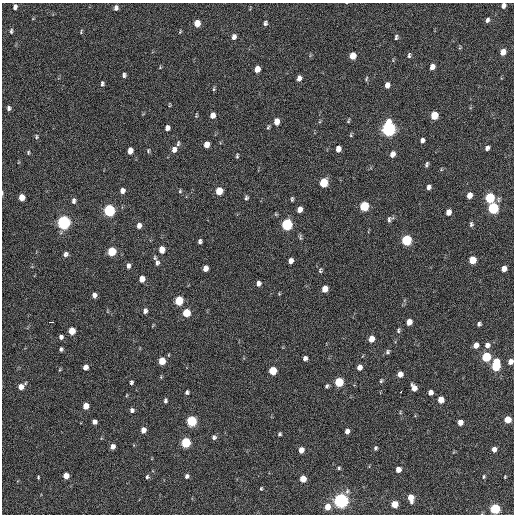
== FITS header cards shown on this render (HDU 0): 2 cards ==
NAXIS1  =                  512 / Axis length
NAXIS2  =                  512 / Axis length

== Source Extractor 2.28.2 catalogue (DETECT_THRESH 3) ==
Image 512 x 512 px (HDU 0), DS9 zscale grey, 1 PNG px = 1 image px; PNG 516 x 516 px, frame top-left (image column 1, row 512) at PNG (2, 3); no overlay
Background 213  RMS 14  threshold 43.2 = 3 sigma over >= 5 px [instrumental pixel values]
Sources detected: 153; all 153 listed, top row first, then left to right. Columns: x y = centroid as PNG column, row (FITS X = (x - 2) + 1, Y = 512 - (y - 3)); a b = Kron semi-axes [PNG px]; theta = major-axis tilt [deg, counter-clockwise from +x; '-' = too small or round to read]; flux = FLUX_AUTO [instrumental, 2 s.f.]
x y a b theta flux
503 6 6 4 62 3400
15 7 6 4 78 3300
116 8 6 5 - 3000
487 20 6 4 65 2500
197 23 6 5 - 11000
265 23 5 4 - 2200
11 31 6 4 83 1800
81 32 6 3 70 1000
180 32 5 3 - 910
234 37 7 5 72 3700
396 37 6 3 85 1900
503 52 6 5 - 8500
409 55 6 4 78 1900
353 56 6 5 - 14000
432 67 6 4 65 6100
257 69 6 5 - 9500
124 75 5 4 - 2400
299 78 6 4 71 4500
366 79 7 4 72 1300
102 84 6 4 87 1900
387 85 6 5 - 5300
214 89 7 3 82 1300
170 105 5 3 - 880
9 108 5 4 - 2500
196 115 5 3 - 1100
213 115 6 5 - 5500
434 115 6 5 - 23000
276 121 6 5 - 8300
348 121 6 4 62 1200
268 127 7 4 66 1400
167 128 5 4 - 4200
388 129 7 6 - 300000
351 135 6 3 83 1100
36 137 6 5 - 1500
422 140 5 4 - 3100
178 143 8 4 82 1800
206 144 6 5 - 8900
487 148 5 4 - 3200
174 149 7 5 77 4900
338 149 6 4 72 6200
130 151 6 4 79 7600
148 151 6 4 89 1300
28 152 5 4 - 1100
392 154 7 5 64 5200
237 156 5 3 - 1300
427 164 5 3 - 1900
323 183 6 5 - 32000
429 187 5 4 - 3000
122 191 6 5 - 4400
180 191 5 4 - 1200
219 191 6 5 - 19000
2 193 5 2 - 990
469 195 6 4 64 8000
22 197 5 5 - 10000
246 198 6 4 84 1800
490 198 6 5 - 59000
292 199 6 3 83 1400
73 201 7 5 87 2600
364 206 6 5 - 50000
493 208 6 6 - 80000
300 209 6 4 70 5600
109 210 6 5 - 130000
448 212 6 4 75 7100
389 219 8 5 37 2800
64 222 6 6 - 210000
287 224 6 5 - 93000
471 224 6 5 - 2000
139 226 6 5 - 4600
300 237 8 4 86 1700
407 240 6 5 - 72000
200 241 4 4 - 2400
162 250 6 5 - 11000
112 251 6 5 - 36000
66 254 6 5 - 2800
155 258 6 4 85 1300
472 260 6 5 - 20000
291 261 5 4 - 5000
157 263 7 5 86 2700
128 266 7 5 82 2900
205 268 5 4 - 6100
504 269 5 4 - 6600
320 270 7 4 84 1700
142 279 6 5 - 9100
258 283 5 4 - 3800
325 289 6 5 - 9400
279 294 5 4 - 840
94 295 5 4 - 4300
179 301 6 5 - 39000
145 311 5 4 - 3300
186 313 6 5 - 27000
51 322 4 2 - 5000
409 322 5 5 - 9200
479 324 4 4 - 2200
398 330 6 4 76 1600
72 331 5 5 - 18000
61 337 5 5 - 2700
371 339 5 5 - 9000
476 345 6 5 - 6500
487 345 7 6 - 4500
61 349 4 3 - 1800
388 352 6 5 - 2000
486 357 6 5 - 53000
305 358 5 4 - 3500
162 361 5 5 - 19000
510 362 6 5 - 5800
496 365 9 5 83 59000
85 367 5 4 - 5900
359 367 5 4 - 6500
273 371 6 5 - 27000
400 374 5 5 - 6900
381 381 5 4 - 1300
131 382 4 3 - 2100
339 382 6 5 - 41000
21 386 7 5 42 8200
327 386 5 4 - 1700
414 388 7 5 -68 7000
187 392 5 4 - 2000
401 392 3 3 - 3300
430 392 5 4 - 4900
127 395 5 3 - 840
441 400 5 5 - 11000
165 401 6 4 87 2000
86 406 5 5 - 11000
132 410 5 5 - 2700
508 419 5 5 - 19000
192 421 6 5 - 80000
94 422 5 4 - 4400
460 422 5 4 - 7700
143 430 5 5 - 6100
347 431 5 4 - 3700
280 434 4 3 - 1400
214 437 5 5 - 2500
186 442 6 5 - 60000
113 447 5 4 - 5100
375 448 5 4 - 1700
494 449 5 4 - 5400
301 450 5 4 - 7700
339 468 4 4 - 1200
398 469 5 4 - 8200
66 476 5 4 - 10000
187 476 5 5 - 2500
38 477 4 3 - 1000
147 477 5 4 - 1700
484 477 5 4 - 1300
505 477 4 3 - 880
303 479 5 5 - 12000
261 489 5 4 - 1100
347 491 8 5 67 2500
411 498 7 5 -82 13000
341 500 6 6 - 330000
394 504 5 5 - 17000
327 507 6 6 - 11000
495 509 5 5 - 76000
At the frame edge (FLAGS 8, measured only in part): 3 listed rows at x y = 503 6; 2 193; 510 362